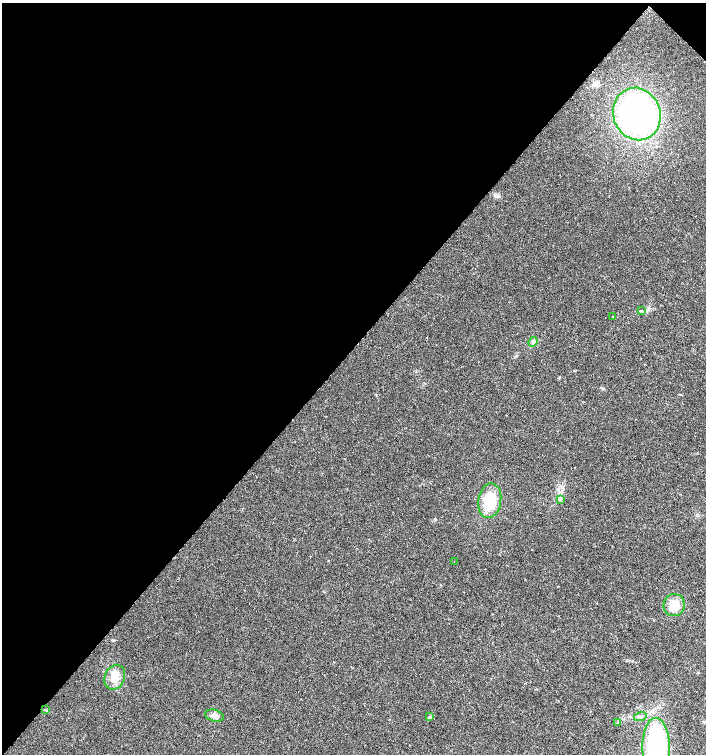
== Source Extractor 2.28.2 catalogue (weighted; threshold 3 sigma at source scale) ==
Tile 2 of 4 x 4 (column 2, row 1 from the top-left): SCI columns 1574-2981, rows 4518-6021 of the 6027 x 6021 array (HDU 1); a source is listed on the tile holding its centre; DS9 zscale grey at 2 x 2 block average (1 PNG px = mean of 2 x 2 image px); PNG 708 x 756 px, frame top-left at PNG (2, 3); each listed source drawn as its Kron ellipse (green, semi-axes under 4 px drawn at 4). Shown black and unused: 47% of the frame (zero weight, under 2 of 3 exposures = <1% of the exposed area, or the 3 px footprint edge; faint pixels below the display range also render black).
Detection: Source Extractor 2.28.2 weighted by HDU 2 'WHT'; one run over the whole footprint, this tile lists its part. Background 0.0392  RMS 0.008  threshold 0.0359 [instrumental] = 3 sigma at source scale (4.5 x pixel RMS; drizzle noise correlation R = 1.50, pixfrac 1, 0.0396/0.0396 arcsec/px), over >= 5 px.
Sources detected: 15; all 15 listed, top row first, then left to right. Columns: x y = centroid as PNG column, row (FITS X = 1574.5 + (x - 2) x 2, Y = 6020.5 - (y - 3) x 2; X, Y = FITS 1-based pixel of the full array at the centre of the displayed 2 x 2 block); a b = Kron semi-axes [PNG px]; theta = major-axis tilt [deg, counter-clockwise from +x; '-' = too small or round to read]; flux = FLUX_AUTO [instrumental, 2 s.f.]
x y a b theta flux
637 114 26 23 -69 410
642 311 3 3 - 1.6
613 317 3 2 - 0.73
533 342 5 3 - 3.5
560 499 3 2 - 1.6
490 501 17 11 80 52
454 561 2 2 - 0.67
674 605 11 10 - 28
115 677 13 10 66 22
46 710 3 3 - 1.7
214 716 10 6 -16 8.8
640 716 6 3 16 3.6
429 717 3 3 - 1.7
618 723 3 3 - 1.9
656 748 29 14 -88 240
Isophote crosses this tile's border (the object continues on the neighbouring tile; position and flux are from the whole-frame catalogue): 1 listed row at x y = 656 748
Diffuse or blended objects may show on this block-average render without a row.